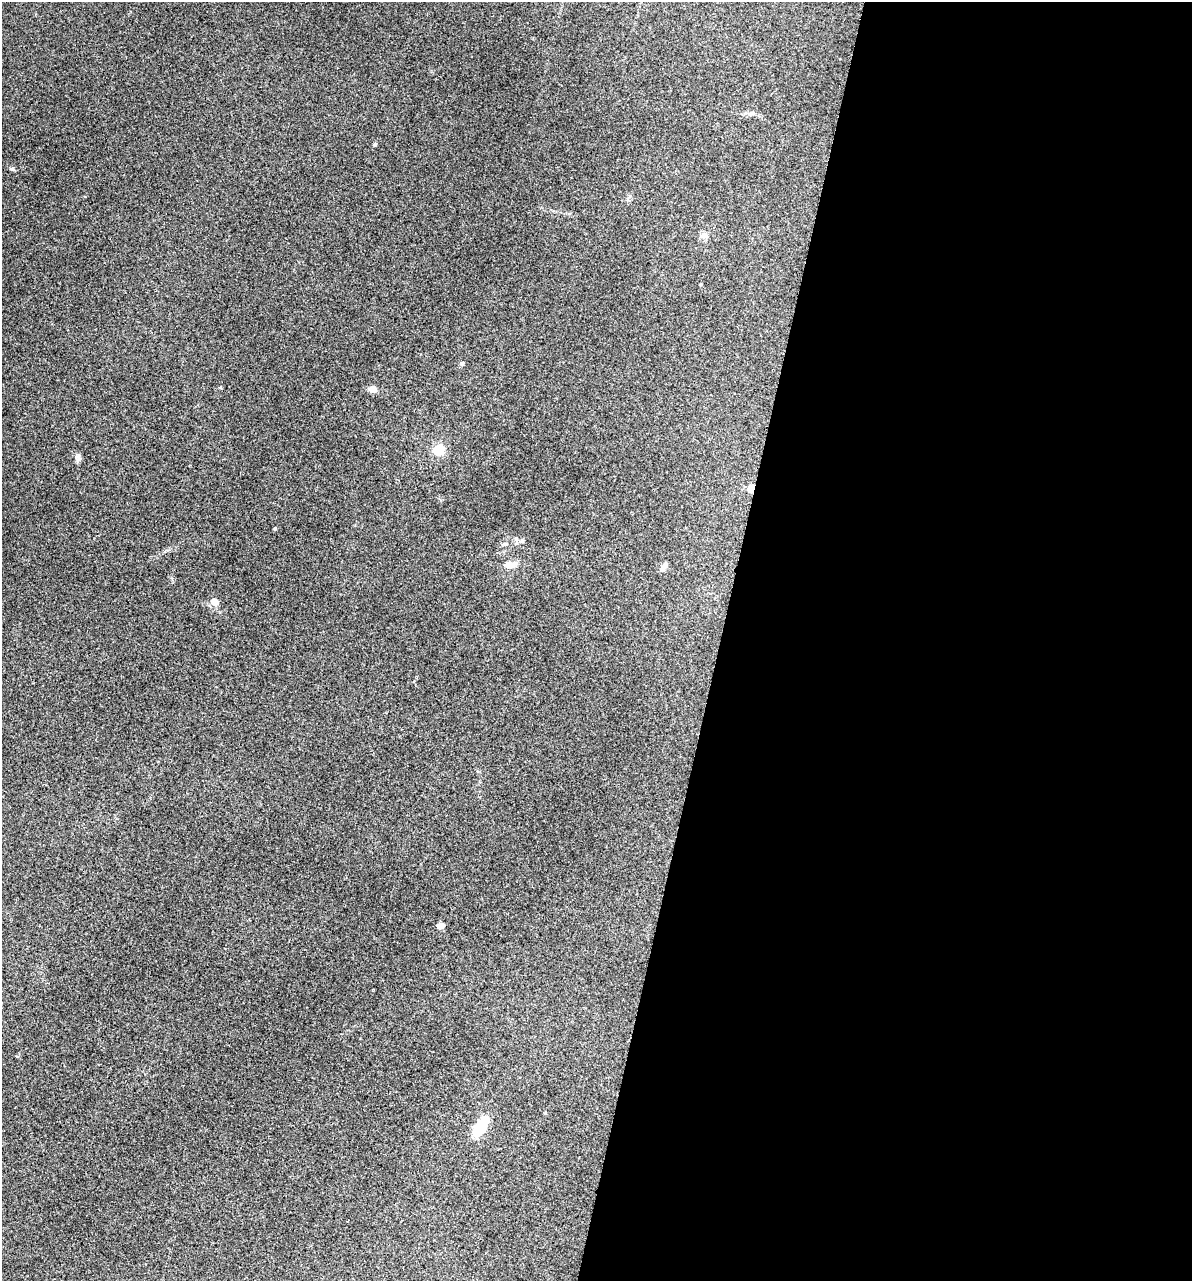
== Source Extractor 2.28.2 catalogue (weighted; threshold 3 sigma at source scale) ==
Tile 12 of 4 x 4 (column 4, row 3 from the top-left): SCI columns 3925-5114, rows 1669-2947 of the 5353 x 5896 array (HDU 1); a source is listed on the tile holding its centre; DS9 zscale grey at full resolution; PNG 1194 x 1283 px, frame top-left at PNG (2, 2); no overlay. Shown black and unused: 40% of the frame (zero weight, under 3 of 5 exposures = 17% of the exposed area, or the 3 px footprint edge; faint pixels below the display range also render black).
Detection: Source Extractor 2.28.2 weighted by HDU 2 'WHT'; one run over the whole footprint, this tile lists its part. Background 0.0739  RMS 0.0068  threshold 0.0305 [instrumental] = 3 sigma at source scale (4.5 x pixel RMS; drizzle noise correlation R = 1.50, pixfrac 1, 0.05/0.05 arcsec/px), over >= 5 px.
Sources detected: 14; all 14 listed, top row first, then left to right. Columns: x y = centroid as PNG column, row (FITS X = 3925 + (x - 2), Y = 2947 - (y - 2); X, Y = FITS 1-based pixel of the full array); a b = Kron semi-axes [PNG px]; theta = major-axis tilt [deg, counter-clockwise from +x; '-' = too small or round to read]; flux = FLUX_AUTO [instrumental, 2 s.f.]
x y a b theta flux
375 144 4 4 - 1
704 235 9 8 - 2.5
462 363 5 5 - 0.9
373 389 9 8 - 3
439 450 5 5 - 67
78 458 10 6 -67 2
751 488 5 4 - 18
275 528 4 3 - 0.69
505 544 6 4 21 1.1
510 565 17 9 4 4.7
663 567 12 4 56 2.4
215 602 5 4 - 9.9
440 925 4 4 - 9.9
481 1126 25 11 59 19
Overlapping masked pixels (flux is a lower limit): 1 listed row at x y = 751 488
Unlisted compact peaks at least as high as the median listed source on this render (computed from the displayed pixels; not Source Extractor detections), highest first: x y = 13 168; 522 541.